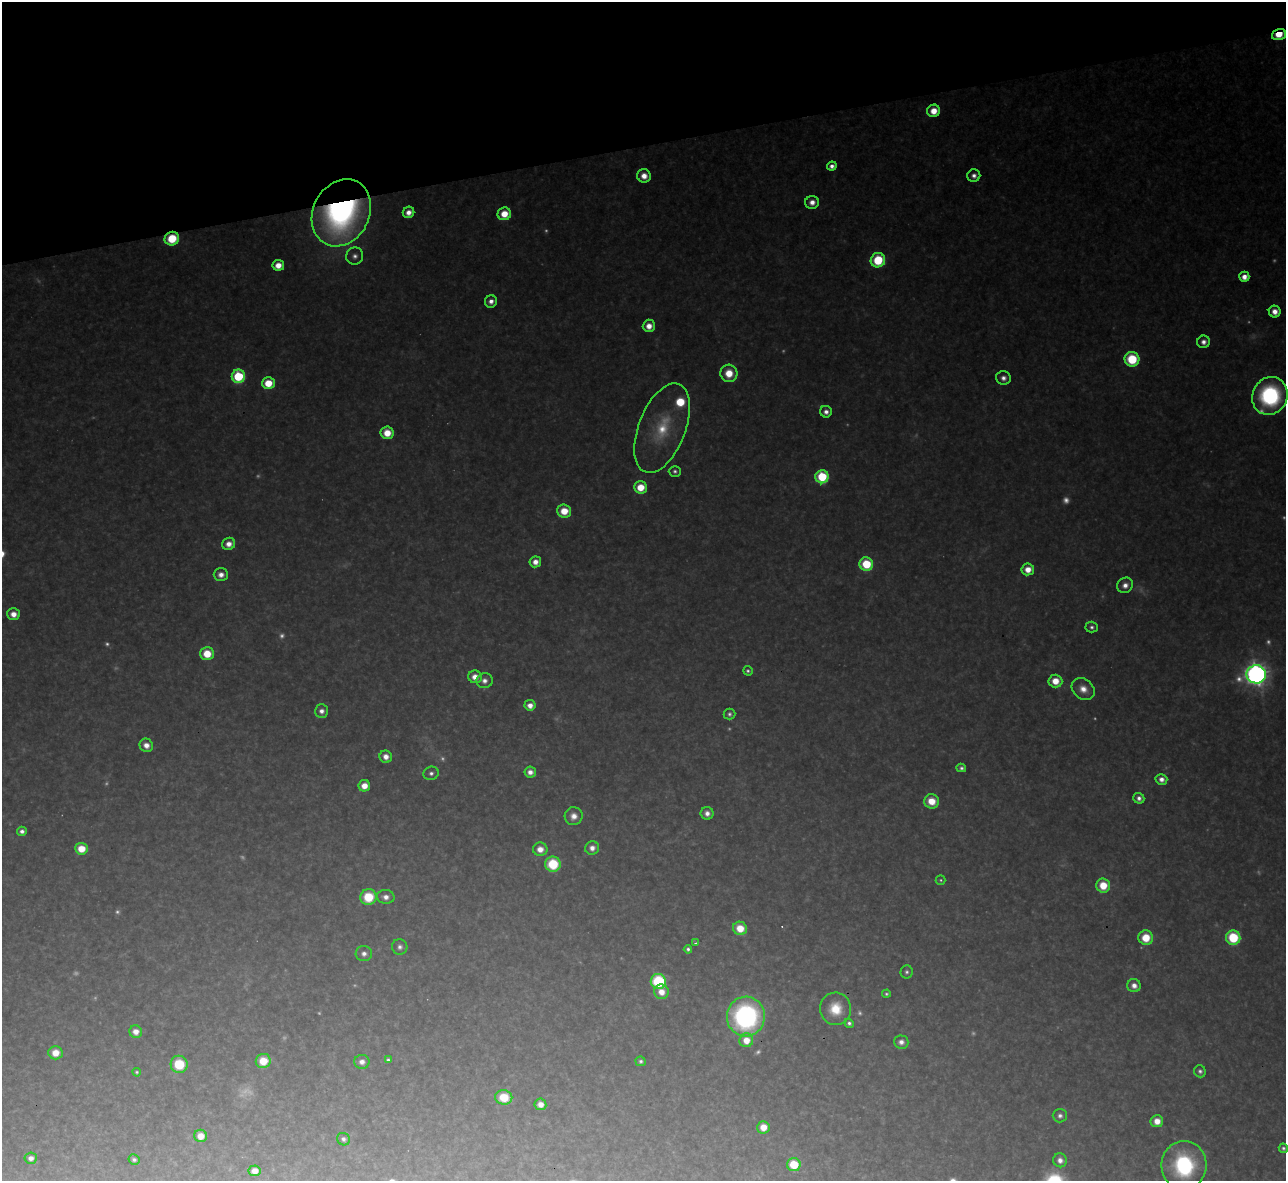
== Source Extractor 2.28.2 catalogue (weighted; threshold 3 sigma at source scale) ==
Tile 3 of 4 x 4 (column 3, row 1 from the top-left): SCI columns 2567-3850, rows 3678-4856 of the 5133 x 5116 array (HDU 1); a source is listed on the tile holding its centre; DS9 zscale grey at full resolution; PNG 1288 x 1183 px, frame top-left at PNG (2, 2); each listed source drawn as its Kron ellipse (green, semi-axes under 4 px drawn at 4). Shown black and unused: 12% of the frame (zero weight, under 3 of 4 exposures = <1% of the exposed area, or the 3 px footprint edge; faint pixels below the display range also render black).
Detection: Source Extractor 2.28.2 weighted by HDU 2 'WHT'; one run over the whole footprint, this tile lists its part. Background 0.318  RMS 0.019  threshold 0.0847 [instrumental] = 3 sigma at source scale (4.5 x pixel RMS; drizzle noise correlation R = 1.50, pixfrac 1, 0.05/0.05 arcsec/px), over >= 5 px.
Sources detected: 150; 39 too faint to see at this stretch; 1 cosmic-ray / hot-pixel residue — neither listed nor drawn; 1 inside a brighter listed object's ellipse — not listed separately; the other 109 listed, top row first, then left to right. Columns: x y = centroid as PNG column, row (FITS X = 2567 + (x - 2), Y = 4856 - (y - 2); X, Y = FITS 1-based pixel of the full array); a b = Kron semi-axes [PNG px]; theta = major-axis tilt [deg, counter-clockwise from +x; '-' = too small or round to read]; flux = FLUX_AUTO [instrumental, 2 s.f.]
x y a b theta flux
1279 35 7 5 16 65
934 111 6 6 - 44
832 166 5 4 - 16
644 176 7 6 - 30
974 176 6 6 - 14
812 202 7 6 - 22
408 212 6 5 - 23
341 213 35 28 62 960
504 214 6 6 - 50
172 239 7 6 - 100
355 256 8 8 - 12
878 260 7 7 - 150
278 265 6 5 - 32
1244 277 5 5 - 27
491 301 6 6 - 17
1275 312 6 5 - 24
649 326 6 6 - 30
1204 342 6 6 - 17
1132 359 7 7 - 150
729 373 9 8 - 59
238 376 6 6 - 220
1003 378 7 7 - 15
268 383 6 6 - 65
1270 396 19 17 65 360
826 412 6 5 - 15
662 428 47 23 69 140
387 433 6 6 - 52
675 471 6 5 - 6.8
822 477 6 6 - 220
640 487 6 6 - 60
564 511 7 6 - 56
229 544 7 6 - 23
535 562 5 5 - 23
866 564 7 6 - 120
1028 569 6 6 - 34
221 575 7 6 - 20
1125 585 8 7 - 20
13 614 6 6 - 26
1092 627 6 5 - 8.2
207 654 7 6 - 64
748 671 5 4 - 5.7
1256 674 9 9 - 2300
475 677 7 6 - 31
484 681 8 7 - 16
1055 681 7 6 - 45
1083 689 12 9 -39 32
530 705 5 5 - 25
321 711 6 6 - 16
729 714 6 5 - 6.9
146 745 7 6 - 24
386 757 6 6 - 21
961 768 5 4 - 7.3
530 772 6 5 - 18
431 773 8 6 17 10
1161 779 6 5 - 17
364 786 6 5 - 31
1139 798 5 5 - 12
931 801 7 7 - 53
707 813 6 6 - 16
574 816 9 9 - 23
22 831 5 4 - 12
592 848 7 6 - 19
81 849 6 6 - 54
540 849 7 6 - 27
553 864 8 7 - 140
941 880 5 5 - 4
1103 885 7 6 - 68
368 897 8 8 - 100
386 897 9 7 -8 18
740 928 7 6 - 55
1146 938 7 7 - 70
1233 938 7 7 - 180
695 943 3 3 - 3.6
400 947 8 7 - 11
688 949 4 4 - 7.3
364 954 8 7 - 15
907 972 6 6 - 6.8
658 981 8 7 - 250
1134 986 7 6 - 19
661 992 7 7 - 32
886 994 4 4 - 4.8
836 1009 16 15 - 69
746 1017 20 19 - 520
849 1023 5 4 - 7.5
136 1032 6 6 - 23
746 1040 7 7 - 38
901 1042 7 6 - 14
55 1053 7 6 - 38
388 1060 4 4 - 5.8
263 1061 7 7 - 63
640 1061 5 4 - 6.6
362 1062 8 7 - 17
179 1064 8 8 - 100
1200 1071 6 5 - 8
137 1072 4 4 - 4.6
504 1097 8 7 - 81
540 1104 6 5 - 22
1060 1116 7 6 - 10
1157 1121 6 6 - 32
763 1127 6 6 - 35
201 1136 6 6 - 33
343 1139 6 6 - 9.3
1283 1148 5 4 - 6.9
31 1158 6 5 - 14
134 1160 5 5 - 7.4
1060 1160 7 7 - 17
794 1165 7 6 - 96
1184 1165 24 22 89 310
255 1171 6 5 - 26
Overlapping masked pixels (flux is a lower limit): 3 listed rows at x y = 1279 35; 341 213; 172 239
Isophote crosses this tile's border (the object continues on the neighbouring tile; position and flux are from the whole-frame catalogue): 2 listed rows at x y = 1283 1148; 1184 1165